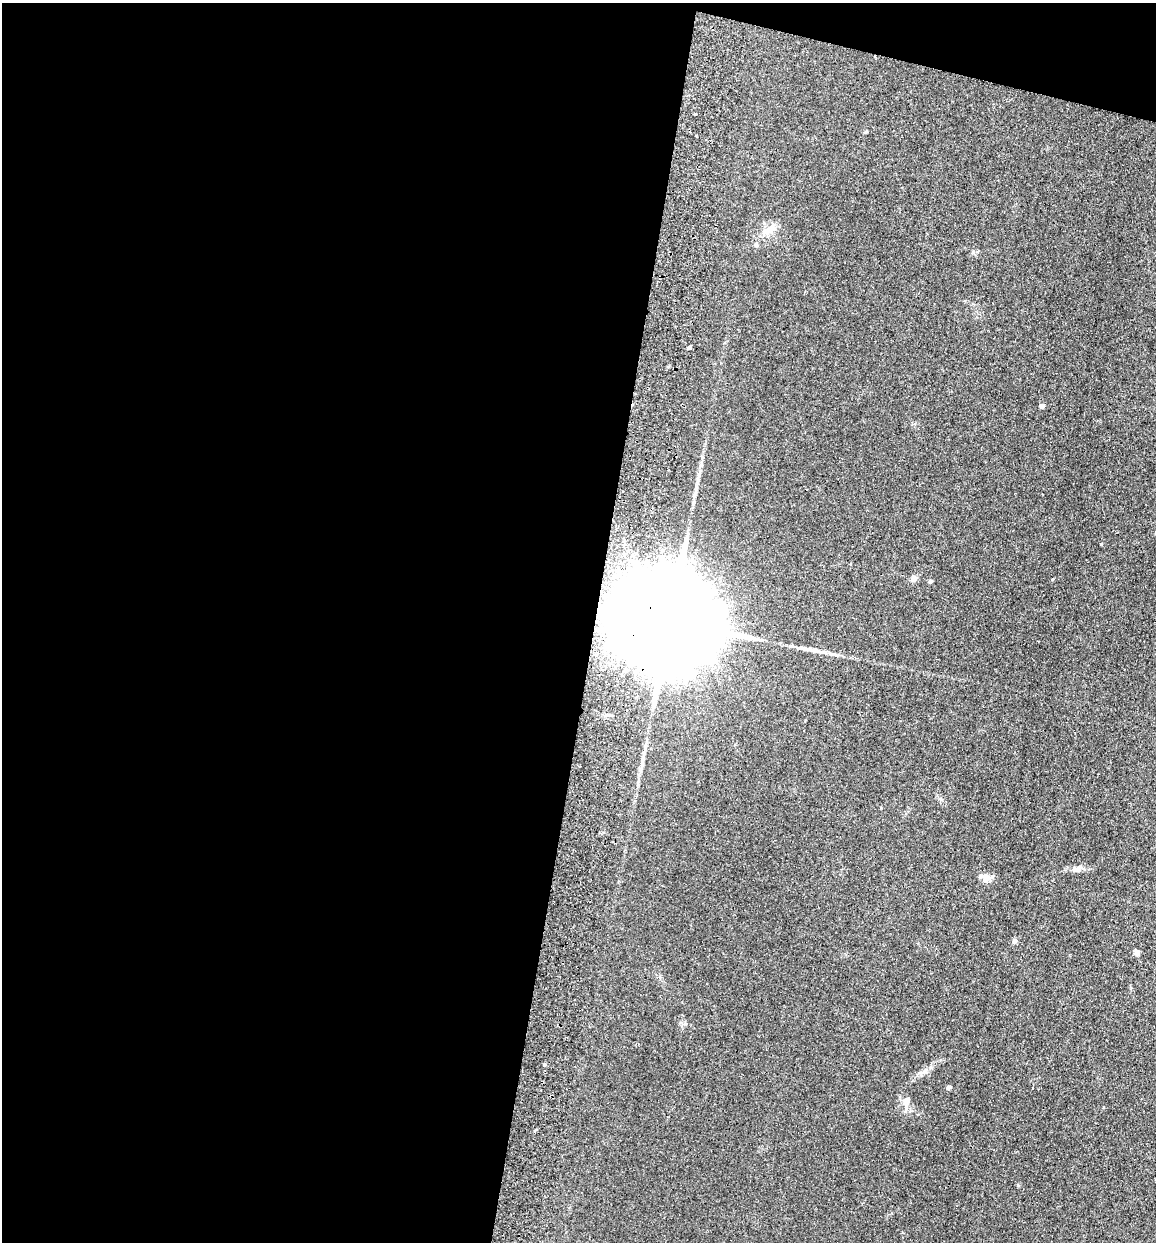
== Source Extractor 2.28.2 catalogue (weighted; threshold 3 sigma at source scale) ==
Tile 1 of 4 x 4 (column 1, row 1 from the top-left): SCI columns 177-1330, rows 3732-4971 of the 5089 x 4985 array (HDU 1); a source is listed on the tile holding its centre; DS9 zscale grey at full resolution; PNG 1158 x 1244 px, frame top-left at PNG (2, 3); no overlay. Shown black and unused: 53% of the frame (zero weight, under 2 of 3 exposures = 3% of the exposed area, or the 3 px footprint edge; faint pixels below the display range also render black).
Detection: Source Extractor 2.28.2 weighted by HDU 2 'WHT'; one run over the whole footprint, this tile lists its part. Background 0.183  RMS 0.012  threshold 0.0541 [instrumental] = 3 sigma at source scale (4.5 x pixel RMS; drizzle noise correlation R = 1.50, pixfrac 1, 0.05/0.05 arcsec/px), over >= 5 px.
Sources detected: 14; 1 inside a brighter listed object's ellipse — not listed separately; the other 13 listed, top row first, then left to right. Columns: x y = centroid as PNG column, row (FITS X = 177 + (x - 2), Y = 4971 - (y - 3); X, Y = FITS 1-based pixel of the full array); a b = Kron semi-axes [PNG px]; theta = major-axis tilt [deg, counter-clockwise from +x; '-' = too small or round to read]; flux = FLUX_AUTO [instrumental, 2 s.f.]
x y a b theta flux
696 114 3 2 - 1.9
767 230 14 8 21 9.3
756 244 6 4 -84 1.8
689 347 4 3 - 2.5
1042 406 4 4 - 4.2
914 578 7 7 - 3.9
930 581 4 4 - 2.6
668 621 64 20 -14 63000
986 879 10 9 - 6.5
1014 941 6 5 - 2.8
1137 953 7 6 - 3.5
948 1087 5 4 - 2.9
906 1101 13 9 77 7.5
Overlapping masked pixels (flux is a lower limit): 1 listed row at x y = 668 621
Unlisted compact peaks at least as high as the median listed source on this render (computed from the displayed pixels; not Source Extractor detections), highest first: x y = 1101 544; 1052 579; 544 1064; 973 252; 866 132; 925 1071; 1018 1185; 685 1024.